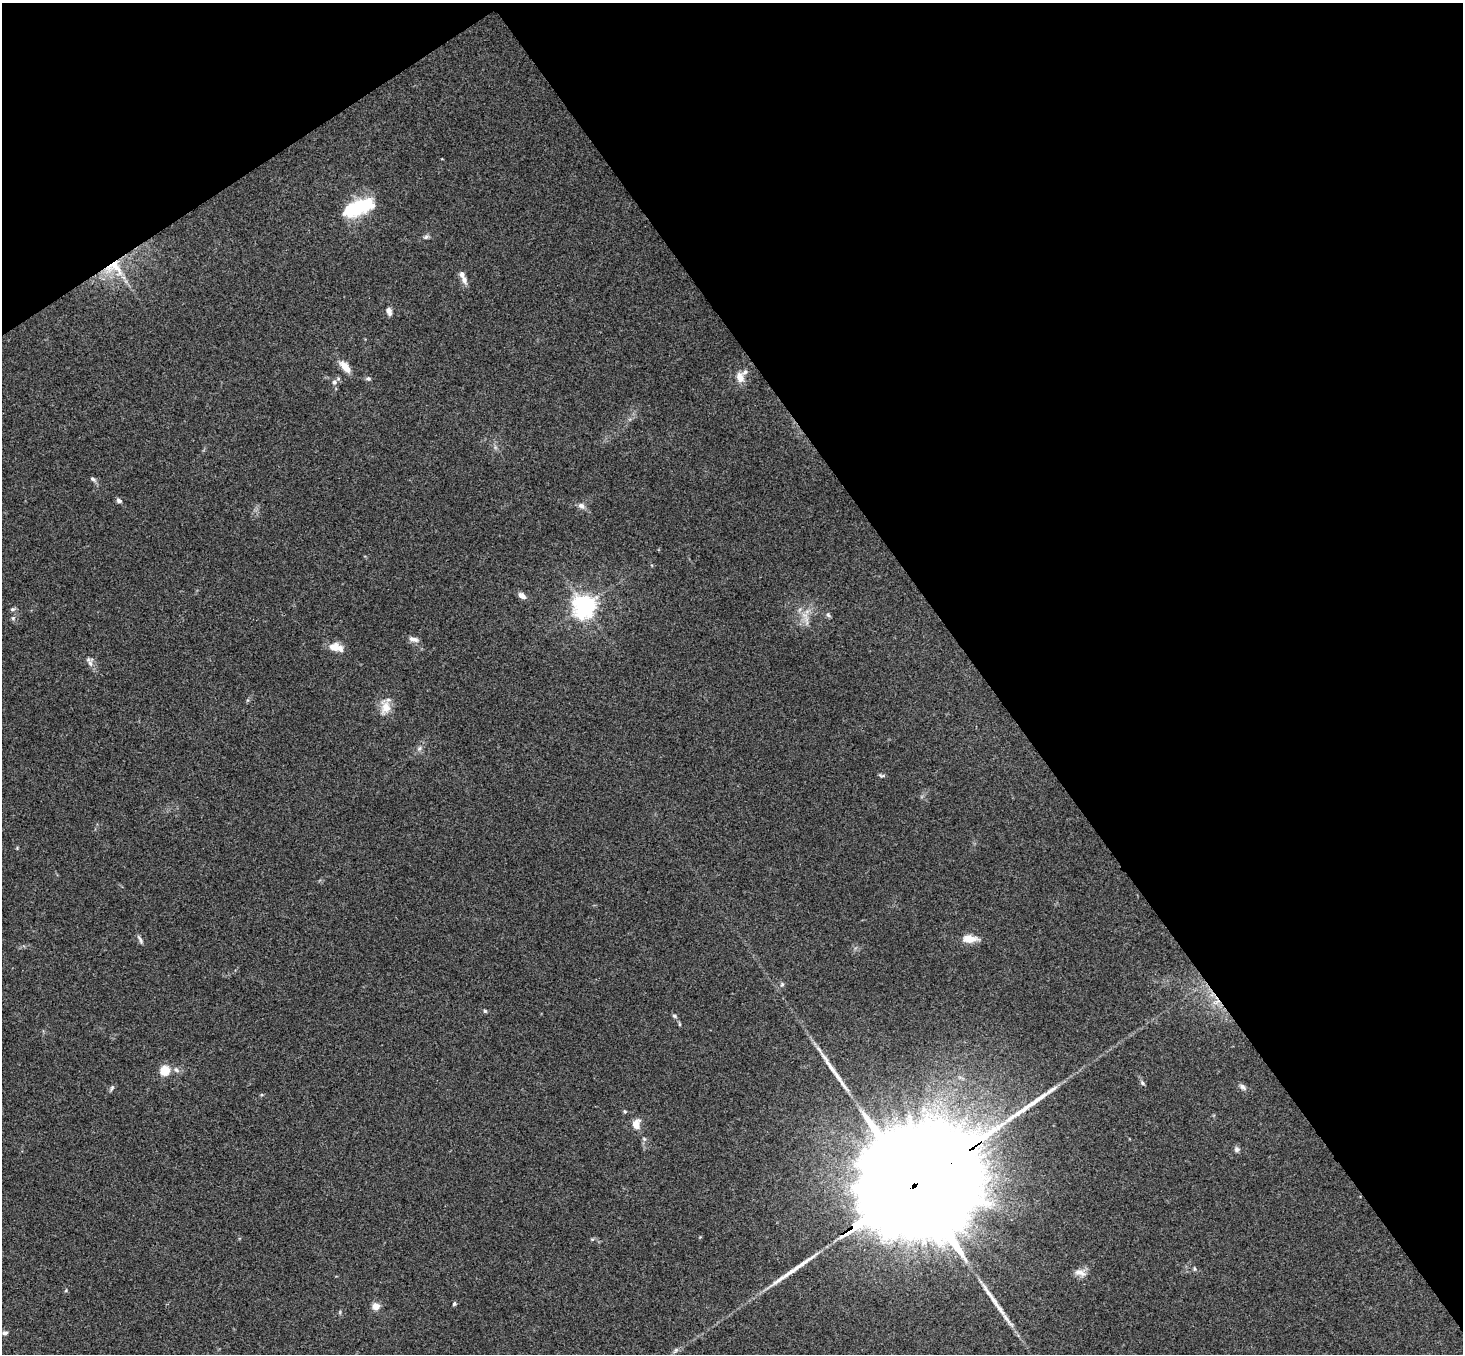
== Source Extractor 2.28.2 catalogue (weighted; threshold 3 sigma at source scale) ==
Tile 3 of 4 x 4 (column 3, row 1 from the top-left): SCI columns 2976-4436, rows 4384-5735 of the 5948 x 5929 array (HDU 1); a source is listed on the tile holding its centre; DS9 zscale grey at full resolution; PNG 1465 x 1356 px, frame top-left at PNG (2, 3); no overlay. Shown black and unused: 37% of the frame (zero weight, under 3 of 4 exposures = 6% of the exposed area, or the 3 px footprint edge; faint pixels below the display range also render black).
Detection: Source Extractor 2.28.2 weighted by HDU 2 'WHT'; one run over the whole footprint, this tile lists its part. Background 0.204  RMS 0.0082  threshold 0.0368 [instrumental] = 3 sigma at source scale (4.5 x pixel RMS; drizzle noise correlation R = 1.50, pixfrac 1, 0.05/0.05 arcsec/px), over >= 5 px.
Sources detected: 48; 2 long thin detections or spike segments (spike, bleed or trail) — not listed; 3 inside a brighter listed object's ellipse — not listed separately; the other 43 listed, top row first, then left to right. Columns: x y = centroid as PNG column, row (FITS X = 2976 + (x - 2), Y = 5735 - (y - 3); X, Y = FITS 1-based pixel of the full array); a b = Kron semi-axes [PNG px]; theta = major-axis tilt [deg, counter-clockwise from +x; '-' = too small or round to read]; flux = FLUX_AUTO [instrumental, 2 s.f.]
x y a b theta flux
358 207 34 13 21 52
426 237 7 5 22 1.8
114 268 29 22 -17 32
464 280 12 7 -71 4.4
389 311 9 6 -72 4
345 367 18 8 -50 8.3
740 377 14 10 -78 7.3
368 379 6 5 - 1.5
334 382 7 6 - 2.6
93 479 8 5 -28 1.7
119 501 7 5 -27 2.2
581 506 10 7 -36 3.4
522 596 11 6 -34 4
584 606 7 7 - 630
12 609 7 5 19 1.6
804 615 8 5 -33 3
828 615 7 5 -66 1.6
13 618 6 4 46 1.3
414 639 14 6 -16 3.7
334 647 14 10 2 9.4
90 663 11 6 -73 3.5
386 707 17 12 73 10
419 748 7 5 59 2
882 776 9 4 -10 1.4
140 939 12 4 -59 2.2
969 939 15 8 -1 11
782 985 6 5 - 1.5
485 1011 5 4 - 1
674 1016 7 4 -28 1.4
165 1070 5 5 - 48
176 1070 9 6 -41 2.7
1142 1083 7 5 -43 1.5
1243 1087 9 6 -42 2.6
112 1088 8 5 68 1.6
636 1124 13 10 79 7.5
1237 1149 7 7 - 2.2
911 1187 93 23 33 70000
1195 1269 6 4 -89 1
1080 1273 18 8 -14 5.7
454 1304 5 4 - 1.3
376 1306 6 6 - 8.3
5 1333 7 5 7 2.2
676 1350 6 5 - 1.6
Overlapping masked pixels (flux is a lower limit): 2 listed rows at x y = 114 268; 911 1187